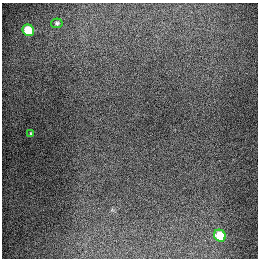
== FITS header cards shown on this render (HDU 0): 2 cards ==
NAXIS1  =                  256
NAXIS2  =                  256

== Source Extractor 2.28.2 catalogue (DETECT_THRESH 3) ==
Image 256 x 256 px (HDU 0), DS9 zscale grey, 1 PNG px = 1 image px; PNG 260 x 260 px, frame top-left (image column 1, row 256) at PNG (2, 3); each listed source drawn as its Kron ellipse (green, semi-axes under 4 px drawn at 4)
Background 1290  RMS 27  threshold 79.7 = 3 sigma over >= 5 px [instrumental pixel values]
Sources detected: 4; all 4 listed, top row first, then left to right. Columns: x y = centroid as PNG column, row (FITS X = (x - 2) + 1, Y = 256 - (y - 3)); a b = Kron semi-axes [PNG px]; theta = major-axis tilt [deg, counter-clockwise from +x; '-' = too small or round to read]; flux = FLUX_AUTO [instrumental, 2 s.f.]
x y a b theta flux
57 23 6 5 - 3300
28 30 6 5 - 93000
31 134 4 3 - 2100
220 236 6 5 - 69000